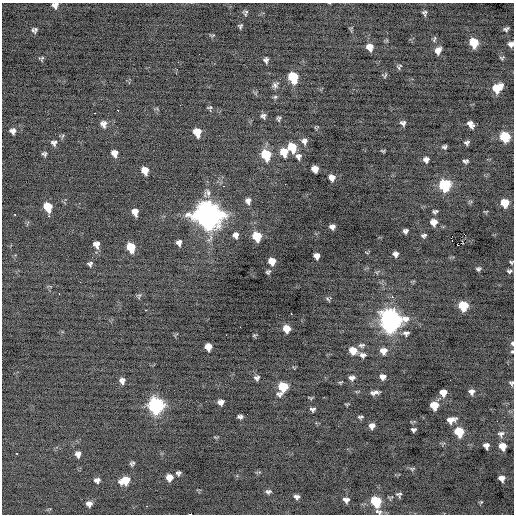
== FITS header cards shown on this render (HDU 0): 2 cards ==
NAXIS1  =                  512 / Axis length
NAXIS2  =                  512 / Axis length

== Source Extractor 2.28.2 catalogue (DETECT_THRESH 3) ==
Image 512 x 512 px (HDU 0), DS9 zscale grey, 1 PNG px = 1 image px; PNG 516 x 516 px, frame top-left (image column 1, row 512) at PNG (2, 3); no overlay
Background -0.293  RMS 0.95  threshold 2.84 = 3 sigma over >= 5 px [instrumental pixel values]
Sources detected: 146; all 146 listed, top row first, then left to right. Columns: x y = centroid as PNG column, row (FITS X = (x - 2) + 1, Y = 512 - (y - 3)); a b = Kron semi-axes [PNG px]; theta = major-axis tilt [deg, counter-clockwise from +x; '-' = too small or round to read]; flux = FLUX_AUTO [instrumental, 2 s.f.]
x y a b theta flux
55 5 6 6 - 290
245 13 6 5 - 130
424 13 6 5 - 140
240 26 4 4 - 110
36 29 5 4 - 110
506 29 5 4 - 140
33 30 7 3 -58 89
212 35 9 3 1 83
434 39 9 4 74 110
474 43 7 6 - 1600
511 44 6 6 - 270
370 47 7 6 - 600
438 50 9 6 62 400
502 58 6 5 - 93
41 59 5 5 - 98
266 60 5 5 - 170
399 67 8 5 45 120
385 75 6 5 - 110
293 77 8 7 - 2700
275 85 8 6 42 210
497 88 9 7 39 1400
275 97 5 5 - 100
180 105 2 2 - 200
209 108 6 5 - 110
117 110 3 2 - 340
95 113 3 2 - 520
263 116 6 6 - 180
279 119 6 5 - 110
403 123 6 6 - 190
103 124 8 7 - 360
471 124 7 5 -52 340
13 131 8 7 - 270
197 132 7 6 - 1000
63 135 7 4 59 88
505 137 7 7 - 2900
304 141 8 8 - 270
54 143 8 7 - 200
467 143 6 5 - 160
444 147 5 4 - 140
292 148 8 7 - 1500
383 151 5 3 - 79
284 152 8 7 - 990
114 153 6 6 - 410
44 154 5 5 - 130
266 155 9 7 -70 2500
298 156 7 7 - 230
426 160 6 6 - 260
465 161 6 4 6 150
315 169 6 6 - 540
145 170 7 6 - 680
332 178 6 5 - 370
285 184 2 2 - 52
445 185 7 7 - 4800
224 186 2 2 - 46
208 192 11 9 -64 340
248 201 7 6 - 270
505 203 7 6 - 1400
48 207 8 6 -66 1400
435 211 5 4 - 130
135 212 7 6 - 490
14 214 3 2 - 320
208 215 12 10 -40 69000
48 216 3 3 - 60
434 222 7 7 - 560
332 227 6 5 - 250
405 231 5 5 - 180
236 235 7 6 - 310
424 235 5 4 - 140
257 237 7 6 - 1800
179 243 6 5 - 240
96 244 7 6 - 390
457 245 2 2 - 48
131 247 8 6 -71 1500
395 254 5 5 - 230
317 256 6 5 - 370
272 261 6 6 - 710
511 262 4 4 - 90
90 264 5 5 - 150
478 269 5 4 - 120
509 271 6 4 -6 120
268 272 5 4 - 110
80 282 3 2 - 81
59 293 3 2 - 79
139 296 8 5 69 110
392 297 3 2 - 280
328 299 8 3 -48 83
463 306 7 7 - 2300
146 310 2 2 - 37
291 314 3 2 - 440
391 321 13 11 -87 28000
240 327 2 2 - 160
286 329 6 6 - 870
406 333 9 7 5 220
226 335 2 2 - 80
254 335 5 4 - 86
512 343 6 4 -88 130
361 345 9 5 10 160
208 347 6 6 - 630
353 350 8 7 - 840
383 351 7 7 - 530
512 351 4 4 - 72
362 355 8 6 -11 240
382 377 6 5 - 350
257 378 7 6 - 180
352 378 7 5 -1 240
122 381 6 6 - 260
340 382 7 3 8 75
511 383 5 5 - 130
283 387 10 7 62 1900
374 392 9 4 5 270
443 392 6 6 - 640
471 392 6 6 - 280
221 402 6 5 - 320
347 404 6 3 18 69
156 405 9 8 - 13000
434 405 7 6 - 1100
312 409 5 4 - 160
240 417 5 4 - 170
360 417 7 5 4 120
451 420 10 6 16 460
497 421 2 2 - 54
372 426 6 5 - 320
413 430 5 4 - 150
459 432 7 7 - 1900
501 434 9 9 - 270
216 437 7 3 -5 66
486 446 6 5 - 310
502 446 7 6 - 770
17 454 3 2 - 97
78 454 6 6 - 290
132 463 5 5 - 130
412 469 8 5 0 110
178 473 5 4 - 150
169 477 7 7 - 490
502 478 6 5 - 350
97 480 6 5 - 220
125 480 9 7 19 1300
268 491 6 5 - 160
399 494 6 6 - 140
297 497 6 5 - 210
346 500 6 5 - 250
376 501 8 7 - 2800
481 502 5 3 - 66
89 504 6 5 - 300
378 512 10 6 -17 220
189 514 3 2 - 2200
At the frame edge (FLAGS 8, measured only in part): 8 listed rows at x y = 55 5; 511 44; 511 262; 512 343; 512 351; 511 383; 378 512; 189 514